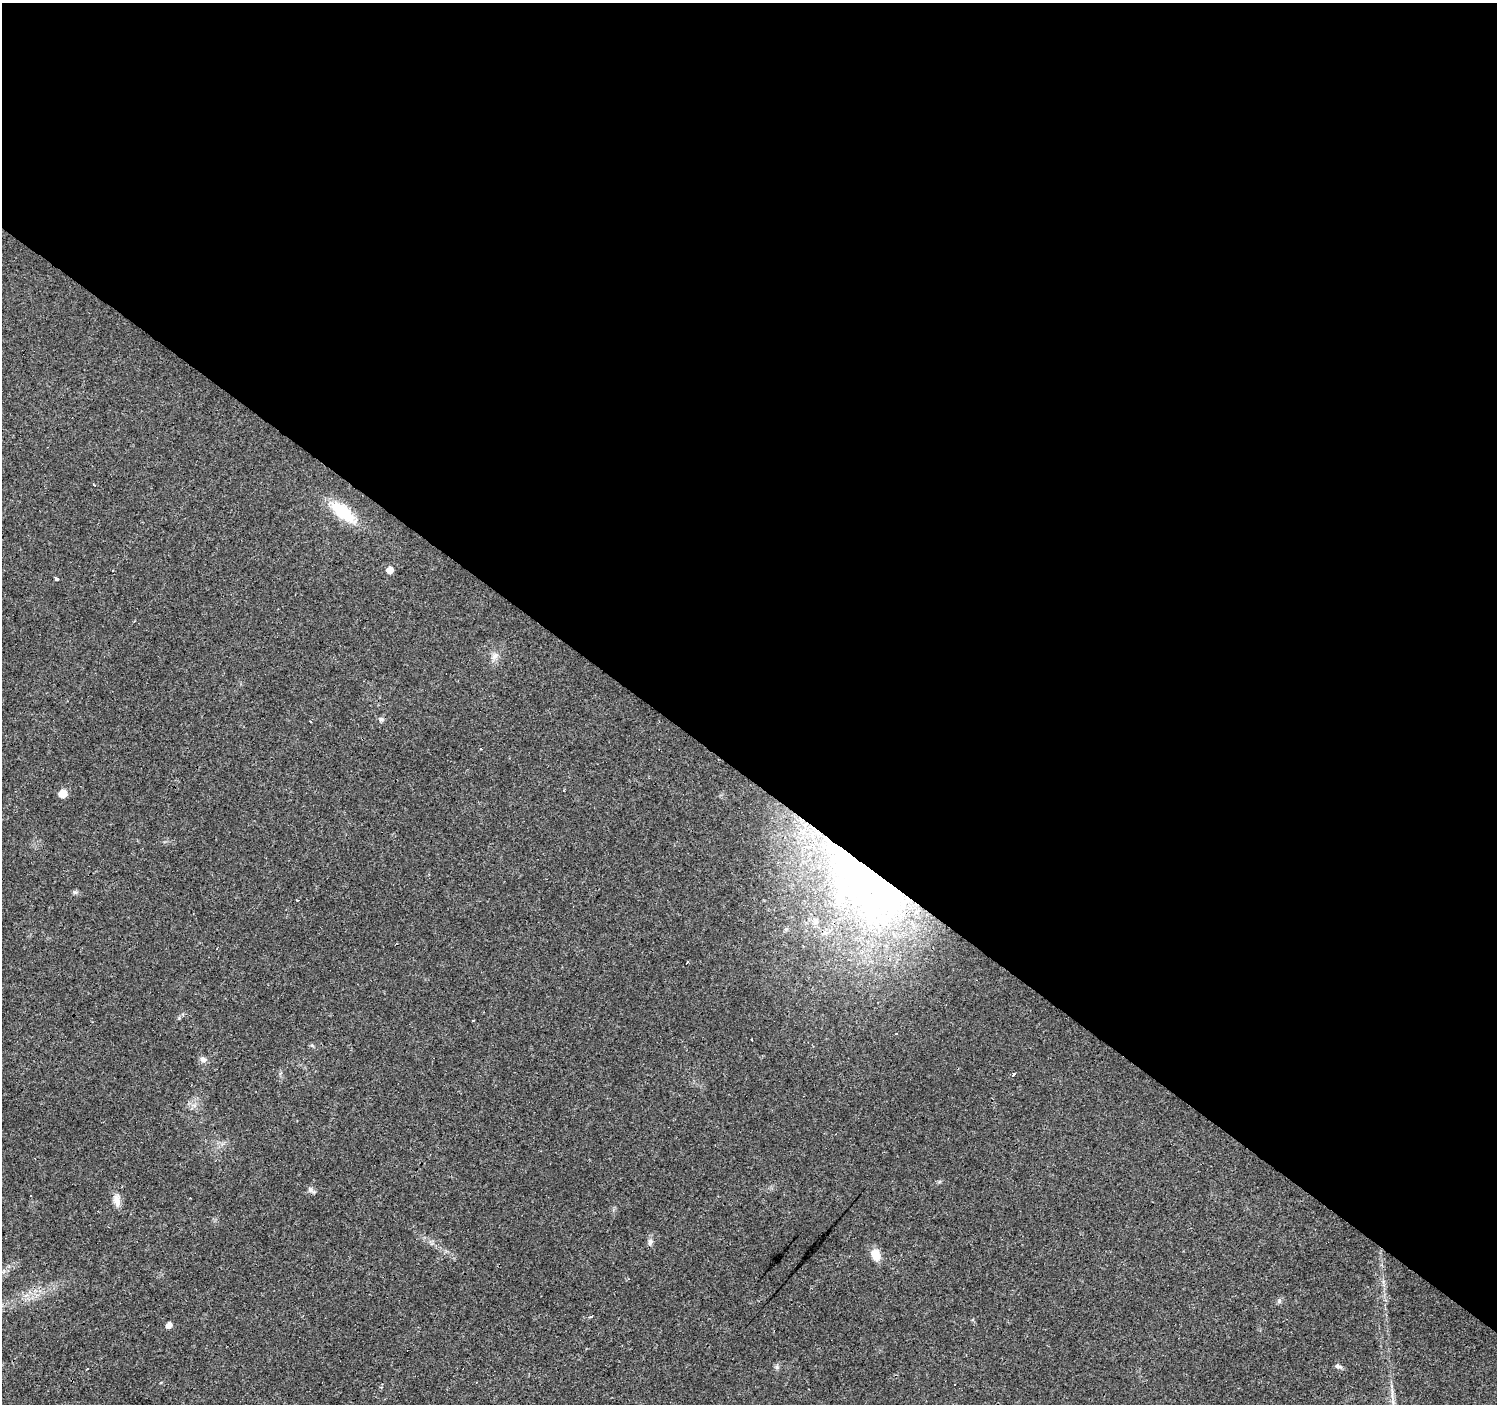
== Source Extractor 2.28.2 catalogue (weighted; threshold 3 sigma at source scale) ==
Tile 3 of 4 x 4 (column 3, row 1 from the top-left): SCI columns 2992-4486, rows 4376-5777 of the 5984 x 6013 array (HDU 1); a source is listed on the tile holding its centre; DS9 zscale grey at full resolution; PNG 1499 x 1406 px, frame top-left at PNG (2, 3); no overlay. Shown black and unused: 55% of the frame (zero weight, under 3 of 4 exposures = <1% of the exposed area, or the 3 px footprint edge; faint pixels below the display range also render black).
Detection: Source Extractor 2.28.2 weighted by HDU 2 'WHT'; one run over the whole footprint, this tile lists its part. Background 0.0294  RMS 0.0034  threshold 0.0154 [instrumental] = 3 sigma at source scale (4.5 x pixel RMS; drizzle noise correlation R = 1.50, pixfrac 1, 0.0396/0.0396 arcsec/px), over >= 5 px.
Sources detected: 36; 2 inside a brighter object's white glare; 4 cosmic-ray / hot-pixel residue — not listed; the other 30 listed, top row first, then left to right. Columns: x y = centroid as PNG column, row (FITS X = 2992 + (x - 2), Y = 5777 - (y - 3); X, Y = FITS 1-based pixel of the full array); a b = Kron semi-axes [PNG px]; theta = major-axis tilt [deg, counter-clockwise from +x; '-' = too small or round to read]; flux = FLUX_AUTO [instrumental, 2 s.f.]
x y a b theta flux
94 485 3 2 - 0.23
343 512 35 14 -38 14
390 570 5 5 - 3.4
56 579 3 3 - 5.2
495 656 10 8 30 1.7
381 719 7 6 - 0.8
311 721 3 3 - 0.69
481 748 3 3 - 0.6
63 793 6 5 - 8.5
862 878 100 50 -49 120
75 892 7 5 -28 0.65
816 921 8 6 -3 1.2
786 929 6 5 - 0.59
825 933 9 6 15 1.4
687 962 3 2 - 0.58
312 1046 6 4 -21 0.45
203 1059 9 7 -36 1.3
1014 1074 4 3 - 4.4
310 1190 8 6 90 0.99
31 1196 3 2 - 0.57
117 1200 14 9 -77 2.8
650 1242 9 7 80 1.2
875 1255 13 9 -73 4.4
1279 1301 7 6 - 0.76
591 1316 3 3 - 3
169 1325 5 5 - 2.1
1338 1366 9 6 -28 0.86
776 1367 6 6 - 0.7
87 1369 3 2 - 0.34
954 1385 3 3 - 2.4
Overlapping masked pixels (flux is a lower limit): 2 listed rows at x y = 343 512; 862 878
Unlisted compact peaks at least as high as the median listed source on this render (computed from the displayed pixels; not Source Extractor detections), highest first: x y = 179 1018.